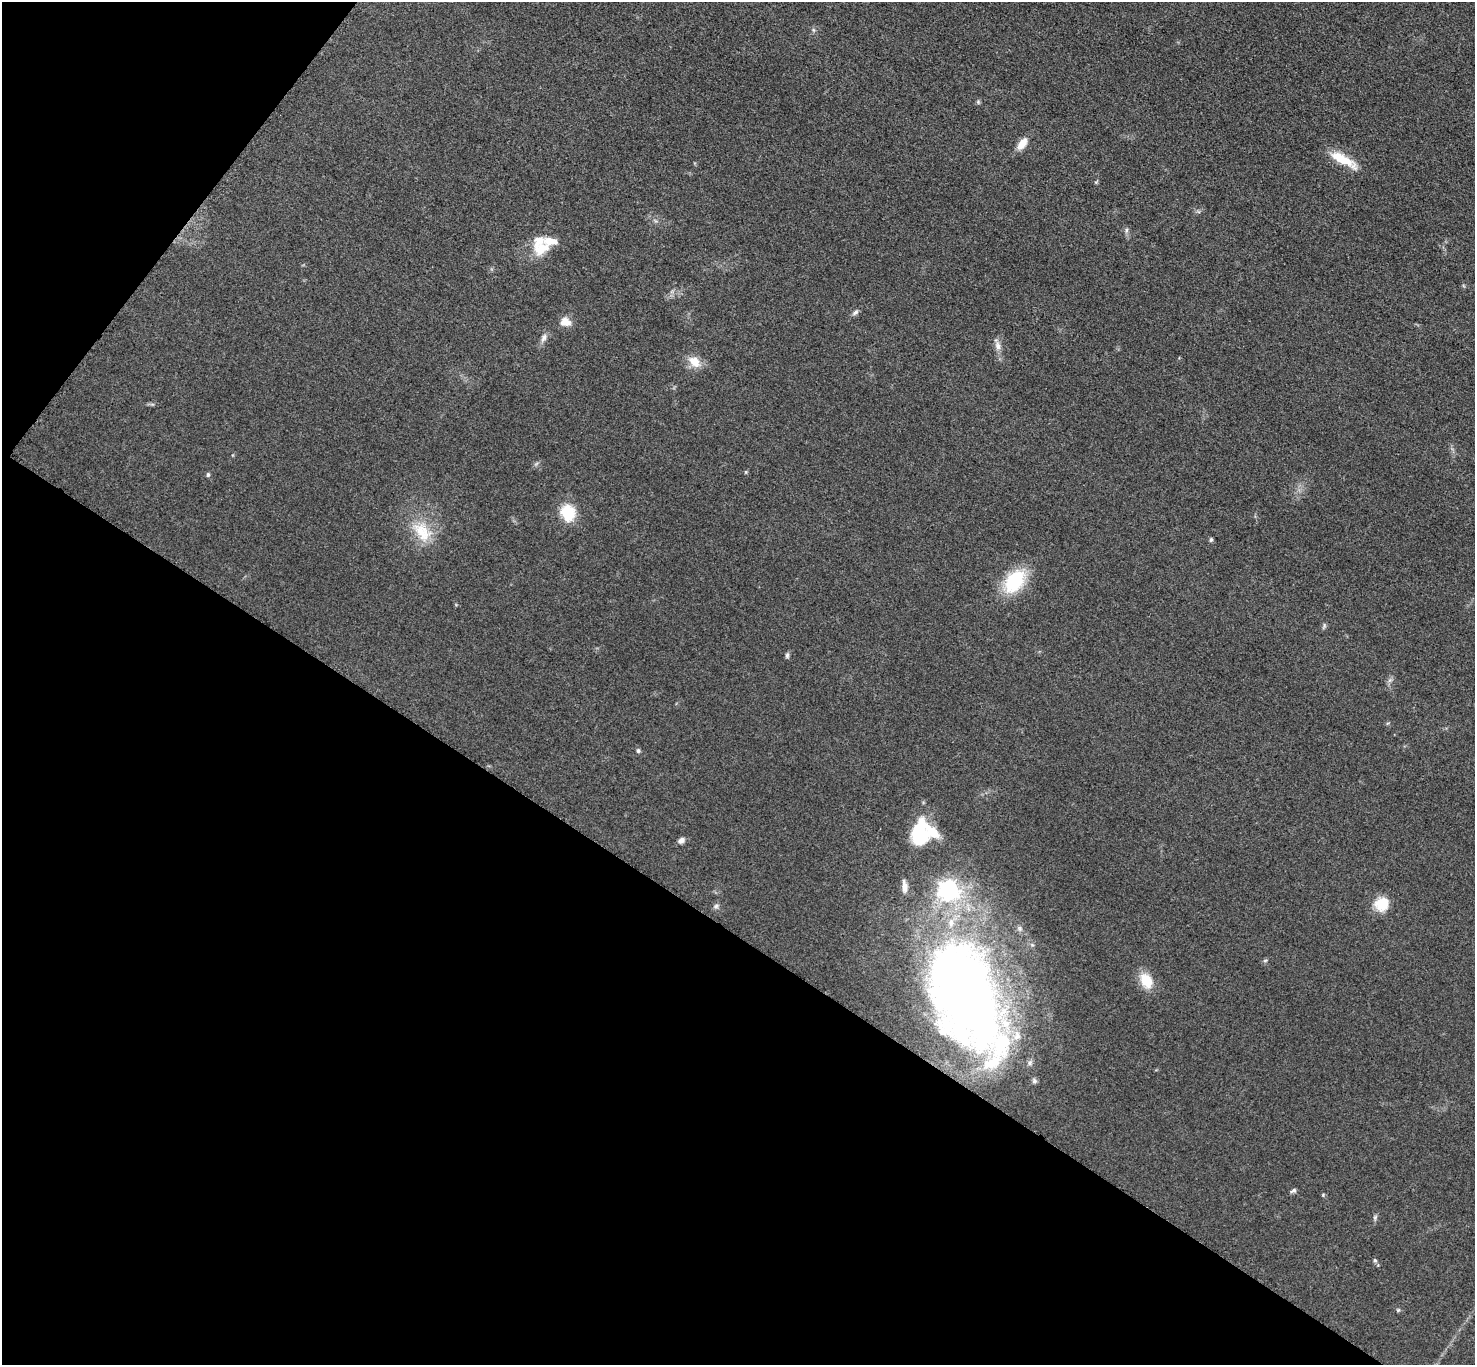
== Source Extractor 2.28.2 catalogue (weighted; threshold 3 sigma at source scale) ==
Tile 9 of 4 x 4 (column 1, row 3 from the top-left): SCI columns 14-1486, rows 1526-2888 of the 5913 x 5919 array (HDU 1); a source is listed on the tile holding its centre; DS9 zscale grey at full resolution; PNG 1477 x 1367 px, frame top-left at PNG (2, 2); no overlay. Shown black and unused: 36% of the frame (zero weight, under 3 of 5 exposures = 1% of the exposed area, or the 3 px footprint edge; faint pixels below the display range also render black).
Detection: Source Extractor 2.28.2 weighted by HDU 2 'WHT'; one run over the whole footprint, this tile lists its part. Background 0.0536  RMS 0.0058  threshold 0.0259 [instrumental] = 3 sigma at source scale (4.5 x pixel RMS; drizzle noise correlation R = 1.50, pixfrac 1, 0.05/0.05 arcsec/px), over >= 5 px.
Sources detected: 43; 1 inside a brighter object's white glare — not listed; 8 inside a brighter listed object's ellipse — not listed separately; the other 34 listed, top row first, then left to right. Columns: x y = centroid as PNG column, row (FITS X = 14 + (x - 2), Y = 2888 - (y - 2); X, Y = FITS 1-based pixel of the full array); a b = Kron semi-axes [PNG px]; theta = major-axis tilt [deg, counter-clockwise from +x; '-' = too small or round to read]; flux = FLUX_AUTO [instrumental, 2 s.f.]
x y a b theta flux
978 102 6 5 - 0.87
1022 144 16 8 56 6.4
1343 160 40 11 -25 14
1096 182 5 5 - 0.66
1126 230 8 4 82 1.2
540 249 19 16 54 11
855 312 9 5 40 1.8
565 322 13 11 -19 5.5
544 338 13 7 64 2.8
998 345 17 7 -71 3.9
694 362 16 12 -42 8.4
746 472 6 3 -72 0.61
208 475 6 5 - 1.1
568 513 21 17 -72 17
422 532 35 21 -50 21
1211 540 6 4 88 1.1
1014 581 24 16 52 38
1324 626 9 4 68 1
787 655 8 5 83 1.3
1390 680 7 5 44 1.5
638 751 6 5 - 1.1
919 833 30 18 83 33
681 840 8 6 32 2.7
904 887 16 6 -85 4.2
1382 904 17 16 - 13
716 906 8 7 - 1.6
1265 960 6 4 2 0.79
1146 981 20 14 -63 12
966 995 119 63 -70 540
1293 1191 8 5 31 1.2
1323 1195 5 5 - 0.67
1375 1218 6 5 - 1.1
1375 1260 6 5 - 1.1
1398 1310 5 5 - 0.78
Overlapping masked pixels (flux is a lower limit): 1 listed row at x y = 966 995